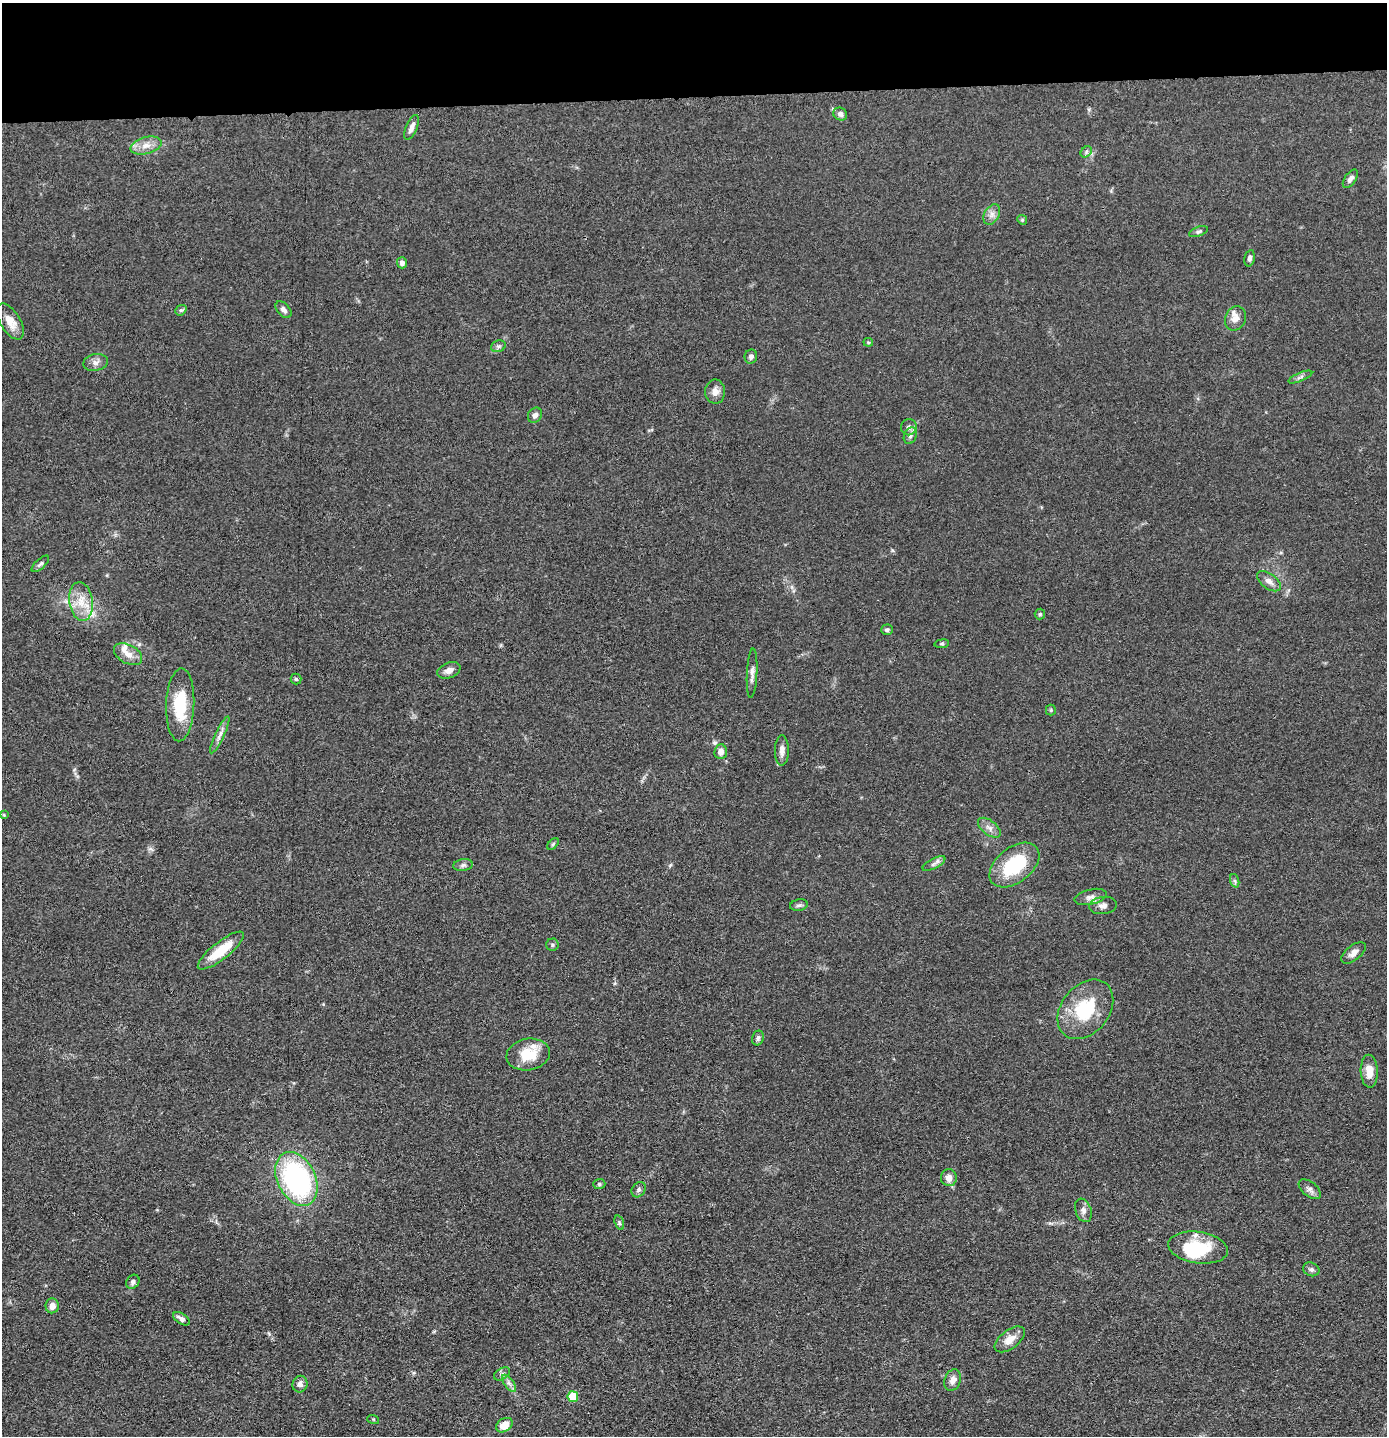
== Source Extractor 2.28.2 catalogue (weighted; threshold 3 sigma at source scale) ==
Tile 2 of 3 x 3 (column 2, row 1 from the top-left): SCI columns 1457-2841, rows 2880-4313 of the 4299 x 4322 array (HDU 1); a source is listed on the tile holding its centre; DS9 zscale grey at full resolution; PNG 1389 x 1438 px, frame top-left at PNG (2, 3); each listed source drawn as its Kron ellipse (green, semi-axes under 4 px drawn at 4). Shown black and unused: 7% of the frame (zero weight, under 3 of 4 exposures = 2% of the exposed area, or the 3 px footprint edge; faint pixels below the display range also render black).
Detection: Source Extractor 2.28.2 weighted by HDU 2 'WHT'; one run over the whole footprint, this tile lists its part. Background 0.0726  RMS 0.0063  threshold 0.0285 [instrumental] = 3 sigma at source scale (4.5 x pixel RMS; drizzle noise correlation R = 1.50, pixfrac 1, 0.05/0.05 arcsec/px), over >= 5 px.
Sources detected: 79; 1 inside a brighter object's white glare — neither listed nor drawn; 3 inside a brighter listed object's ellipse — not listed separately; the other 75 listed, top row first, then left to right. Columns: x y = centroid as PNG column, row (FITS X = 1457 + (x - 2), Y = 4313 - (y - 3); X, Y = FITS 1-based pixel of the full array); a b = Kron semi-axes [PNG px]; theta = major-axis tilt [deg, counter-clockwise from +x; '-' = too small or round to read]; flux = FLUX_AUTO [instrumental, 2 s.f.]
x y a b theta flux
840 114 7 6 - 2.3
412 127 13 5 68 3.3
146 146 16 8 15 6.2
1086 152 6 5 - 1.2
1350 179 10 5 55 2.3
992 214 11 7 59 3.3
1022 220 5 4 - 0.82
1198 232 10 4 20 1.4
1250 258 8 5 78 1.7
402 263 5 5 - 2.6
181 310 6 4 40 1.1
284 310 10 6 -48 2.5
1235 318 12 10 65 5.5
10 321 20 10 -58 8.1
868 342 5 4 - 0.74
498 346 7 5 19 1.6
751 356 7 6 - 2
95 362 12 8 10 3.2
1300 377 13 4 23 1.8
715 392 12 10 -89 4.3
535 415 8 6 58 2.6
909 427 8 7 - 2.9
910 436 8 6 69 2.2
40 564 11 5 42 1.5
1269 581 14 7 -36 3.9
81 601 19 11 -82 11
1040 614 5 5 - 0.94
887 630 6 5 - 1.3
942 644 7 3 8 0.85
128 654 15 9 -28 5.8
449 670 12 7 20 3.8
752 673 25 5 87 3.5
296 679 5 5 - 0.96
180 705 36 14 88 27
1051 710 5 5 - 0.91
220 735 20 4 65 3.5
782 751 15 7 89 3.7
721 752 7 6 - 3.9
4 815 3 3 - 0.7
989 828 13 7 -38 3.5
553 844 7 4 46 0.96
934 863 13 5 29 2.1
463 865 10 6 8 2
1014 865 28 17 38 38
1235 881 7 4 -71 1.3
1090 897 16 7 14 3.8
799 905 9 5 9 1.6
1103 905 14 8 6 4
552 945 6 6 - 1.3
221 951 28 8 38 19
1353 953 14 7 39 3.8
1085 1009 33 24 51 35
758 1038 7 6 - 1.6
528 1054 22 15 9 17
1369 1071 16 8 -87 7.3
949 1178 8 8 - 4.6
296 1179 28 19 -64 110
599 1184 6 5 - 1.1
1310 1189 13 7 -39 2.8
639 1190 8 6 54 1.8
1083 1210 12 8 -71 3
619 1223 7 4 -71 1.1
1198 1248 30 15 -8 28
1311 1269 8 6 -22 1.7
133 1282 7 6 - 1.9
52 1306 7 6 - 4.3
181 1319 9 5 -32 2.7
1010 1339 17 9 37 7.4
502 1374 9 5 31 1.6
953 1380 11 8 70 3.9
509 1383 10 5 -54 2.2
300 1384 8 7 - 2.7
573 1397 5 5 - 22
373 1419 6 3 -18 0.65
504 1425 9 6 33 8.3